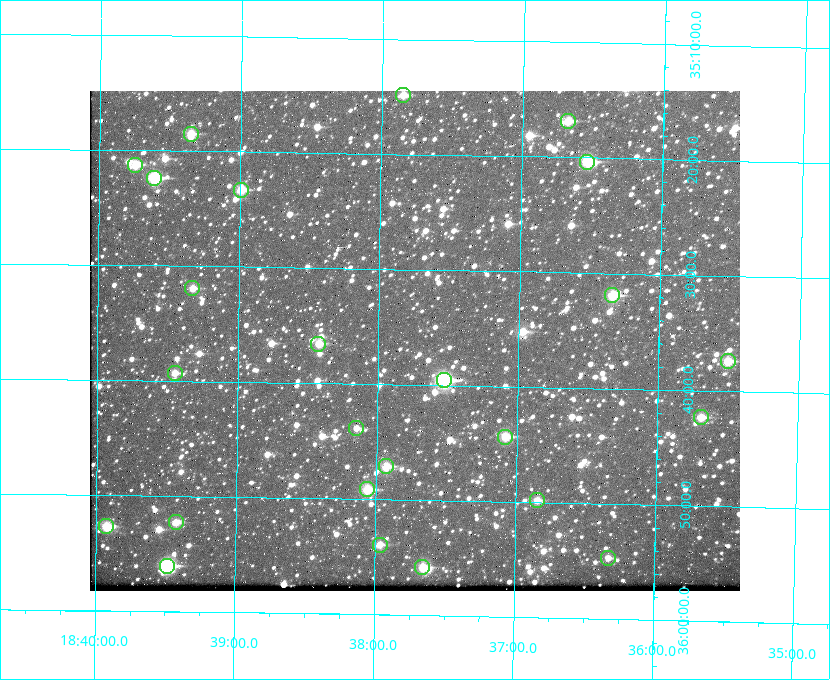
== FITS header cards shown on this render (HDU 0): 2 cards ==
NAXIS1  =                  650 / Width of table row in bytes
NAXIS2  =                  500 / Number of rows in table

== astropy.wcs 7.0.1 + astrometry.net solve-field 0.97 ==
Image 650 x 500 px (HDU 0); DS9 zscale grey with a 90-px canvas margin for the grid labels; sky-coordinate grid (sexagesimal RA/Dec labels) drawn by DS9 from the SOLVED WCS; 25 Tycho-2 reference stars matched to detected sources circled (green)
Header WCS: none
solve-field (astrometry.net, Tycho-2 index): SOLVED blind (the file carries no WCS)
Solved WCS: RA---TAN-SIP/DEC--TAN-SIP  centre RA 18:37:44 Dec +35:36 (279.44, +35.60 deg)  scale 5.22 arcsec/px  FOV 56.5' x 43.4'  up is +179 deg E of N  parity flipped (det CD > 0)
(file carries no celestial WCS; the grid is the blind solution)
Tycho-2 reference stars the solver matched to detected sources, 25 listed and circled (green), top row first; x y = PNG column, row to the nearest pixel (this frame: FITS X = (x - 90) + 1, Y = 500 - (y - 91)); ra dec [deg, ICRS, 3 dp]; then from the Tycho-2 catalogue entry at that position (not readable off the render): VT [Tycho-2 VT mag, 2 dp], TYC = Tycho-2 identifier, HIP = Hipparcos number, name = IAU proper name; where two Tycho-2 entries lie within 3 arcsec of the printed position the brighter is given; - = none
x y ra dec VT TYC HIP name
403 95 279.462 +35.247 10.59 2645-881-1 - -
568 121 279.169 +35.281 10.53 2645-756-1 - -
191 134 279.838 +35.309 10.90 2645-842-1 - -
587 162 279.134 +35.339 9.91 2645-980-1 - -
135 165 279.936 +35.355 10.62 2645-481-1 - -
154 178 279.902 +35.373 9.13 2645-567-1 - -
241 190 279.747 +35.388 10.29 2645-648-1 - -
192 288 279.832 +35.532 10.61 2645-711-1 - -
612 295 279.085 +35.532 9.84 2645-710-1 - -
318 344 279.606 +35.610 10.50 2645-565-1 - -
728 361 278.877 +35.623 10.37 2632-1282-1 - -
175 373 279.862 +35.655 10.83 2649-120-1 - -
444 380 279.382 +35.660 8.88 2649-136-1 91311 -
701 417 278.922 +35.705 10.37 2636-96-1 - -
356 428 279.537 +35.731 11.00 2649-31-1 - -
505 437 279.271 +35.739 10.27 2649-22-1 - -
386 466 279.483 +35.786 9.96 2649-1276-1 - -
367 489 279.516 +35.819 10.07 2649-1464-1 - -
537 500 279.212 +35.831 10.99 2649-1529-1 - -
176 522 279.857 +35.871 10.88 2649-1588-1 - -
106 526 279.981 +35.878 10.88 2649-1568-1 - -
380 545 279.492 +35.899 10.86 2649-1492-1 - -
608 558 279.083 +35.912 11.42 2649-1448-1 - -
167 566 279.871 +35.934 9.15 2649-1364-1 91485 -
422 567 279.414 +35.931 10.32 2649-1381-1 - -